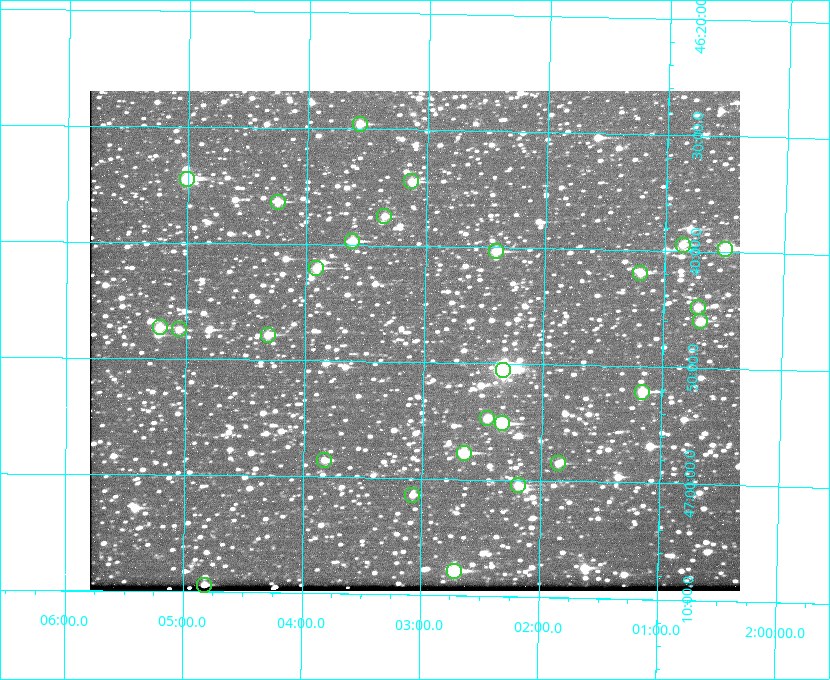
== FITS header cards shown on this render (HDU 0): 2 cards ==
NAXIS1  =                  650 / Width of table row in bytes
NAXIS2  =                  500 / Number of rows in table

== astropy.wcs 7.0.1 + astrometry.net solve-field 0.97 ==
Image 650 x 500 px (HDU 0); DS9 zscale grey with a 90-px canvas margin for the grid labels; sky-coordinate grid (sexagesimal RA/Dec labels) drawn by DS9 from the SOLVED WCS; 27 Tycho-2 reference stars matched to detected sources circled (green)
Header WCS: none
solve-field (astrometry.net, Tycho-2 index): SOLVED blind (the file carries no WCS)
Solved WCS: RA---TAN-SIP/DEC--TAN-SIP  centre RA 02:03:05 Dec +46:48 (30.77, +46.80 deg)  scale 5.16 arcsec/px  FOV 56.0' x 43.0'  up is +179 deg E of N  parity flipped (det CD > 0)
(file carries no celestial WCS; the grid is the blind solution)
Tycho-2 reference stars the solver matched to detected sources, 27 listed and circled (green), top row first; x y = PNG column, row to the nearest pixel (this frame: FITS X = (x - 90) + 1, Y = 500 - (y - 91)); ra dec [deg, ICRS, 3 dp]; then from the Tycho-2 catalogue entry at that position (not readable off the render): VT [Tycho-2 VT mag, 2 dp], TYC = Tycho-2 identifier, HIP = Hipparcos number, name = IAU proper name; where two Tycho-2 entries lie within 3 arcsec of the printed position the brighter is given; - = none
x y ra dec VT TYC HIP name
360 124 30.892 +46.493 10.70 3280-490-1 - -
187 179 31.250 +46.575 8.43 3281-919-1 - -
411 181 30.782 +46.574 10.16 3280-645-1 - -
278 202 31.061 +46.606 9.99 3281-582-1 - -
384 216 30.837 +46.625 10.69 3280-1254-1 - -
352 241 30.904 +46.661 9.60 3280-781-1 - -
683 245 30.213 +46.657 10.42 3280-803-1 - -
725 249 30.124 +46.661 9.43 3280-672-1 - -
496 251 30.604 +46.672 9.47 3280-908-1 - -
316 268 30.978 +46.700 9.85 3281-909-1 - -
640 273 30.300 +46.699 10.25 3280-1695-1 - -
698 307 30.179 +46.746 10.21 3280-486-1 - -
700 321 30.172 +46.766 10.54 3280-993-1 - -
160 327 31.305 +46.788 10.64 3281-663-1 - -
179 329 31.264 +46.791 10.76 3281-86-1 - -
268 335 31.078 +46.798 10.61 3281-114-1 - -
503 370 30.583 +46.843 7.07 3280-746-1 9508 -
642 392 30.291 +46.869 9.33 3280-1647-1 - -
487 418 30.615 +46.912 10.08 3284-203-1 - -
502 423 30.584 +46.919 9.47 3284-629-1 - -
464 453 30.663 +46.962 9.31 3284-347-1 - -
324 460 30.956 +46.975 11.27 3285-185-1 - -
558 463 30.464 +46.975 10.61 3284-511-1 - -
518 485 30.548 +47.007 10.42 3284-727-1 - -
412 495 30.769 +47.024 11.20 3284-681-1 - -
454 571 30.679 +47.131 10.02 3284-307-1 - -
204 585 31.205 +47.157 10.28 3285-879-1 - -